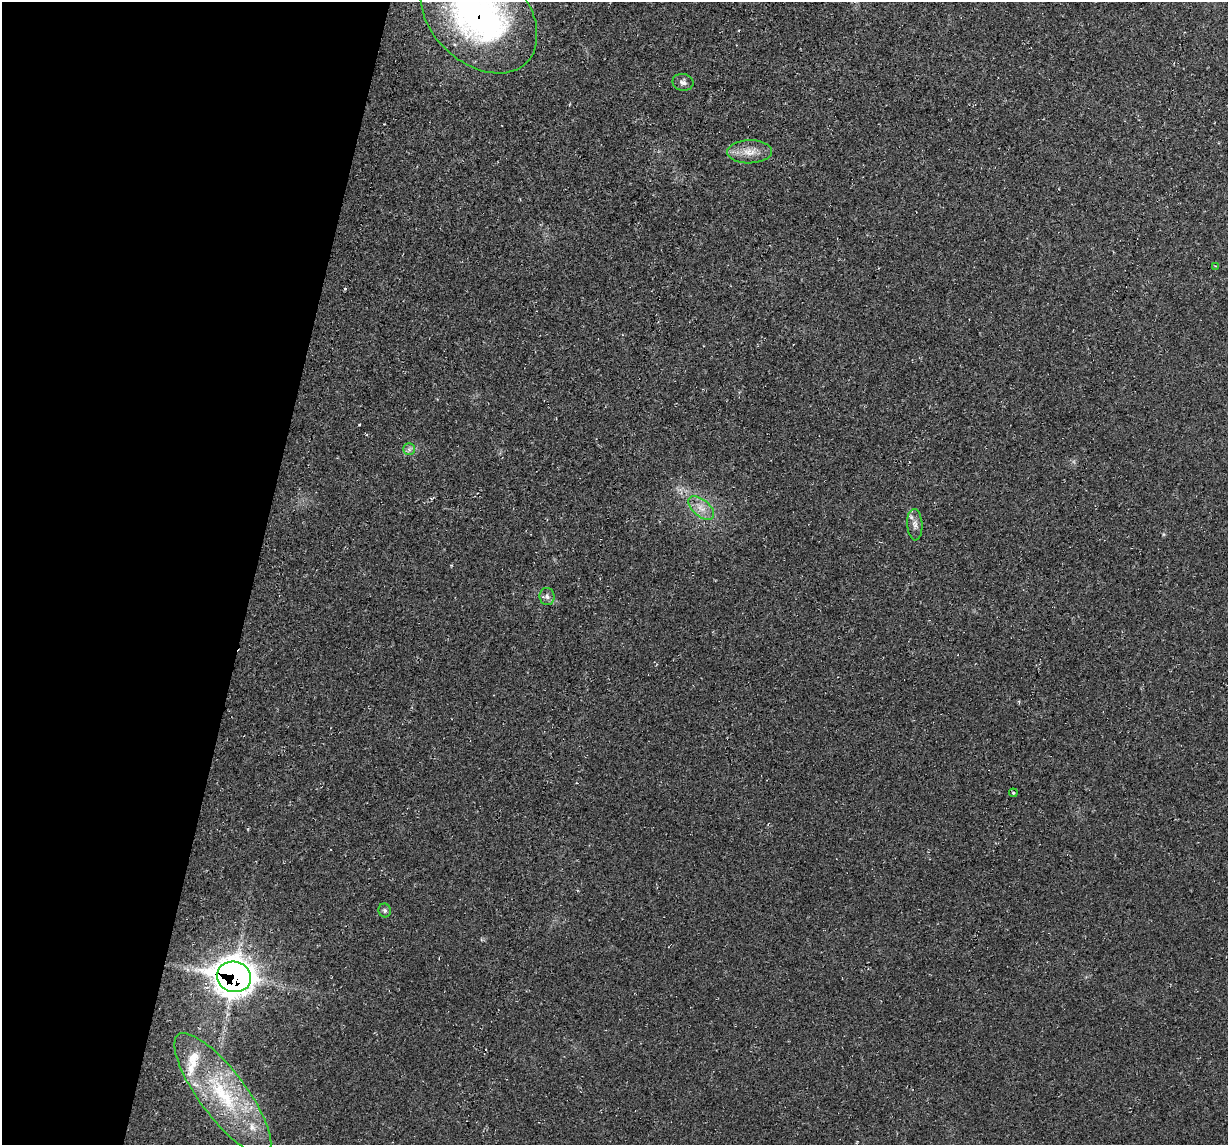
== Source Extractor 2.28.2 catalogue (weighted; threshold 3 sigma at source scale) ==
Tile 9 of 4 x 4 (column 1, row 3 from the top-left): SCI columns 1-1226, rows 1261-2403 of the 4905 x 4926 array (HDU 1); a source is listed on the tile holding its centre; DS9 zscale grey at full resolution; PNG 1230 x 1147 px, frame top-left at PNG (2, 2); each listed source drawn as its Kron ellipse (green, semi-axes under 4 px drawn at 4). Shown black and unused: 21% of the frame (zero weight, under 2 of 3 exposures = <1% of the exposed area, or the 3 px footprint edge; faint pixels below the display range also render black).
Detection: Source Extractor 2.28.2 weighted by HDU 2 'WHT'; one run over the whole footprint, this tile lists its part. Background 0.0197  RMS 0.006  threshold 0.0268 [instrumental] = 3 sigma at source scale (4.5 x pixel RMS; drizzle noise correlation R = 1.50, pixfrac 1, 0.05/0.05 arcsec/px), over >= 5 px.
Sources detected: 18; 1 cosmic-ray / hot-pixel residue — neither listed nor drawn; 5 inside a brighter listed object's ellipse — not listed separately; the other 12 listed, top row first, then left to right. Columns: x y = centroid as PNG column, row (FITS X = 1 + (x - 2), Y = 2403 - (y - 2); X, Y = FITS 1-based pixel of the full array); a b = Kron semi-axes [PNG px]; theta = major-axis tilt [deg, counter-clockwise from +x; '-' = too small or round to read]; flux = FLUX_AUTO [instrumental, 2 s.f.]
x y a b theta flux
479 15 68 47 -45 180
683 82 10 8 -12 2.5
749 152 22 11 1 8.3
1215 266 3 2 - 0.45
409 449 6 6 - 1.6
701 508 15 8 -39 5.9
915 525 16 7 -87 3.3
547 596 8 7 - 2.3
1013 793 4 3 - 0.52
385 910 7 6 - 1.3
234 977 17 15 -16 900
223 1094 74 23 -53 65
Overlapping masked pixels (flux is a lower limit): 2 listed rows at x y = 479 15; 234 977
Isophote crosses this tile's border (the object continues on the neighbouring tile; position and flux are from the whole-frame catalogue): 1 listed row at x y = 479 15